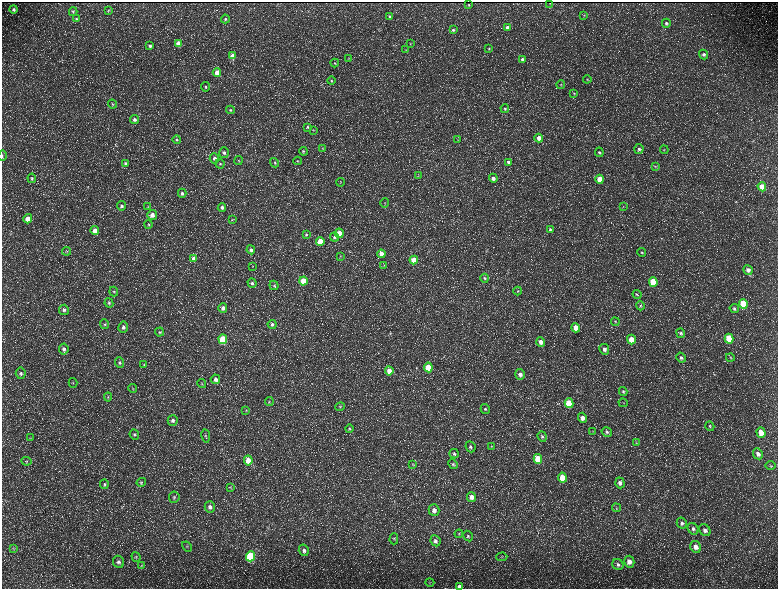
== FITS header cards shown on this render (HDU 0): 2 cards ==
NAXIS1  =                 1552 / length of data axis 1
NAXIS2  =                 1173 / length of data axis 2

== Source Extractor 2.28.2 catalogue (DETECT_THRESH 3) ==
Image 1552 x 1173 px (HDU 0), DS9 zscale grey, zoomed out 1/2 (1 PNG px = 2 x 2 image px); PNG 780 x 591 px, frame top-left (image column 1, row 1173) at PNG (2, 2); each listed source drawn as its Kron ellipse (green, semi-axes under 4 px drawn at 4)
Background 221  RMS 10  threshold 30.1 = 3 sigma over >= 5 px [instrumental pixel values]
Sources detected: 213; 30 cannot appear on this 1/2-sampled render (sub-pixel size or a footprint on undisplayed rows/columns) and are neither listed nor drawn; the other 183 listed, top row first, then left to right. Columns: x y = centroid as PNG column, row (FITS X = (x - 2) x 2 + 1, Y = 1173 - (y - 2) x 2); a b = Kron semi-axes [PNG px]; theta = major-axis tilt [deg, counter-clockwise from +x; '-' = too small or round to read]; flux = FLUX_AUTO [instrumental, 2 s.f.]
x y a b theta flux
550 3 2 1 - 1200
469 5 2 2 - 1500
14 9 4 4 - 5000
109 10 3 2 - 1200
73 12 4 4 - 2400
584 15 4 3 - 1300
390 17 4 4 - 3100
76 19 4 3 - 2400
225 19 4 4 - 3300
666 23 4 4 - 4100
507 27 4 3 - 5900
453 30 3 3 - 2800
410 43 3 3 - 1100
179 44 4 4 - 23000
150 46 4 3 - 4200
489 49 4 3 - 1900
406 50 4 3 - 1200
704 54 5 4 - 4800
233 56 4 4 - 22000
349 58 3 2 - 870
522 59 4 4 - 4600
335 63 4 3 - 1900
217 72 4 4 - 15000
587 79 4 4 - 1900
331 81 4 3 - 2100
561 84 4 3 - 1900
205 87 4 4 - 2600
574 93 4 3 - 1700
112 104 5 3 - 2200
505 109 4 4 - 3100
230 110 4 4 - 2800
134 120 4 4 - 6100
308 127 4 3 - 2200
314 130 3 2 - 980
539 138 4 4 - 10000
177 140 4 4 - 2700
458 140 4 2 - 990
322 148 3 3 - 1100
639 149 5 4 - 4600
664 150 4 4 - 2300
303 151 4 4 - 2500
599 152 5 4 - 3700
224 153 5 5 - 5000
2 156 5 2 - 1400
214 158 5 4 - 6200
238 161 4 3 - 2000
297 161 4 3 - 1900
509 162 4 4 - 5500
125 163 4 3 - 2400
275 163 5 4 - 2800
220 164 4 4 - 3000
656 166 4 3 - 2100
418 176 3 3 - 1200
32 178 4 4 - 2600
493 178 4 4 - 8200
600 179 4 4 - 32000
341 182 4 2 - 960
762 187 4 4 - 36000
182 193 4 4 - 4600
385 203 5 2 - 1200
122 206 4 4 - 4800
148 207 3 3 - 1400
222 207 4 4 - 6100
623 207 3 3 - 940
152 215 5 5 - 13000
28 219 5 4 - 20000
232 220 4 2 - 1300
149 224 4 4 - 2600
550 229 4 3 - 2600
95 230 4 4 - 18000
339 233 5 4 - 20000
306 234 4 3 - 2400
334 237 4 4 - 4200
320 241 4 4 - 31000
251 250 4 4 - 5600
67 251 4 2 - 1700
642 252 4 4 - 2200
381 254 4 4 - 15000
340 256 3 2 - 1000
194 259 4 3 - 14000
414 260 4 4 - 28000
384 265 4 3 - 1300
253 266 3 2 - 940
748 270 5 4 - 7900
485 278 4 4 - 2700
303 281 4 4 - 39000
653 282 5 4 - 65000
252 283 4 3 - 3100
274 285 5 4 - 2300
518 291 4 3 - 2000
114 292 5 4 - 2400
637 294 4 4 - 2200
109 303 5 4 - 2900
743 304 5 4 - 89000
640 306 4 4 - 2300
223 308 5 4 - 6700
734 309 5 4 - 3700
64 310 5 5 - 4700
615 322 4 3 - 2100
105 324 5 4 - 3200
272 324 4 4 - 3900
123 327 5 5 - 5500
576 328 5 4 - 23000
160 332 4 4 - 3000
681 333 5 4 - 3400
223 339 5 4 - 90000
631 339 5 4 - 31000
729 339 5 4 - 74000
541 342 5 4 - 10000
64 349 5 5 - 5900
604 349 5 5 - 6900
730 357 4 4 - 2200
681 358 5 4 - 4700
120 363 5 4 - 4000
144 365 4 3 - 1800
428 367 5 4 - 62000
389 371 4 4 - 15000
21 373 5 5 - 5100
520 374 5 5 - 7500
215 379 5 4 - 8200
73 383 5 1 - 910
202 384 5 3 - 1700
133 388 4 4 - 2300
623 391 4 4 - 2700
108 397 4 3 - 1600
269 401 4 3 - 1800
569 403 5 4 - 52000
623 403 5 2 - 970
340 407 5 4 - 2400
485 409 5 4 - 3100
246 410 4 2 - 1300
582 418 5 4 - 10000
173 420 5 5 - 6300
710 426 5 3 - 2200
349 428 4 3 - 2200
593 431 3 2 - 1200
607 432 5 4 - 3500
761 432 5 4 - 22000
134 434 5 4 - 3300
206 436 7 4 -80 3400
542 437 5 4 - 3900
30 438 3 3 - 1500
636 443 4 3 - 1800
491 446 4 3 - 1700
470 447 6 5 - 4600
454 454 5 4 - 4000
758 454 6 4 -62 8400
538 459 5 4 - 52000
248 460 5 4 - 22000
26 461 5 3 - 2000
453 464 5 4 - 2600
413 465 3 3 - 1400
770 466 5 3 - 2100
562 478 5 4 - 32000
141 482 5 4 - 2400
620 483 5 4 - 6700
104 484 5 3 - 2900
230 487 3 3 - 1400
174 497 5 5 - 3900
471 497 5 4 - 12000
210 507 6 5 - 8100
616 508 4 3 - 1900
434 510 6 5 - 10000
682 523 5 5 - 5000
693 529 6 5 - 5400
705 530 6 5 - 7500
459 534 4 3 - 2100
468 536 5 4 - 3600
394 539 5 4 - 2700
435 541 6 5 - 5600
187 546 6 3 -42 2000
696 547 6 5 - 12000
13 548 4 3 - 1600
304 550 6 5 - 7000
250 556 5 4 - 160000
136 557 5 3 - 2100
502 557 5 2 - 1900
118 562 6 5 - 6000
629 562 6 5 - 14000
618 565 6 5 - 5300
141 566 4 3 - 1800
430 583 4 4 - 2100
459 586 4 4 - 6600
At the frame edge (FLAGS 8, measured only in part): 2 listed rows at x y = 2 156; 459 586
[30 sub-pixel or undisplayed-footprint detections neither listed nor drawn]